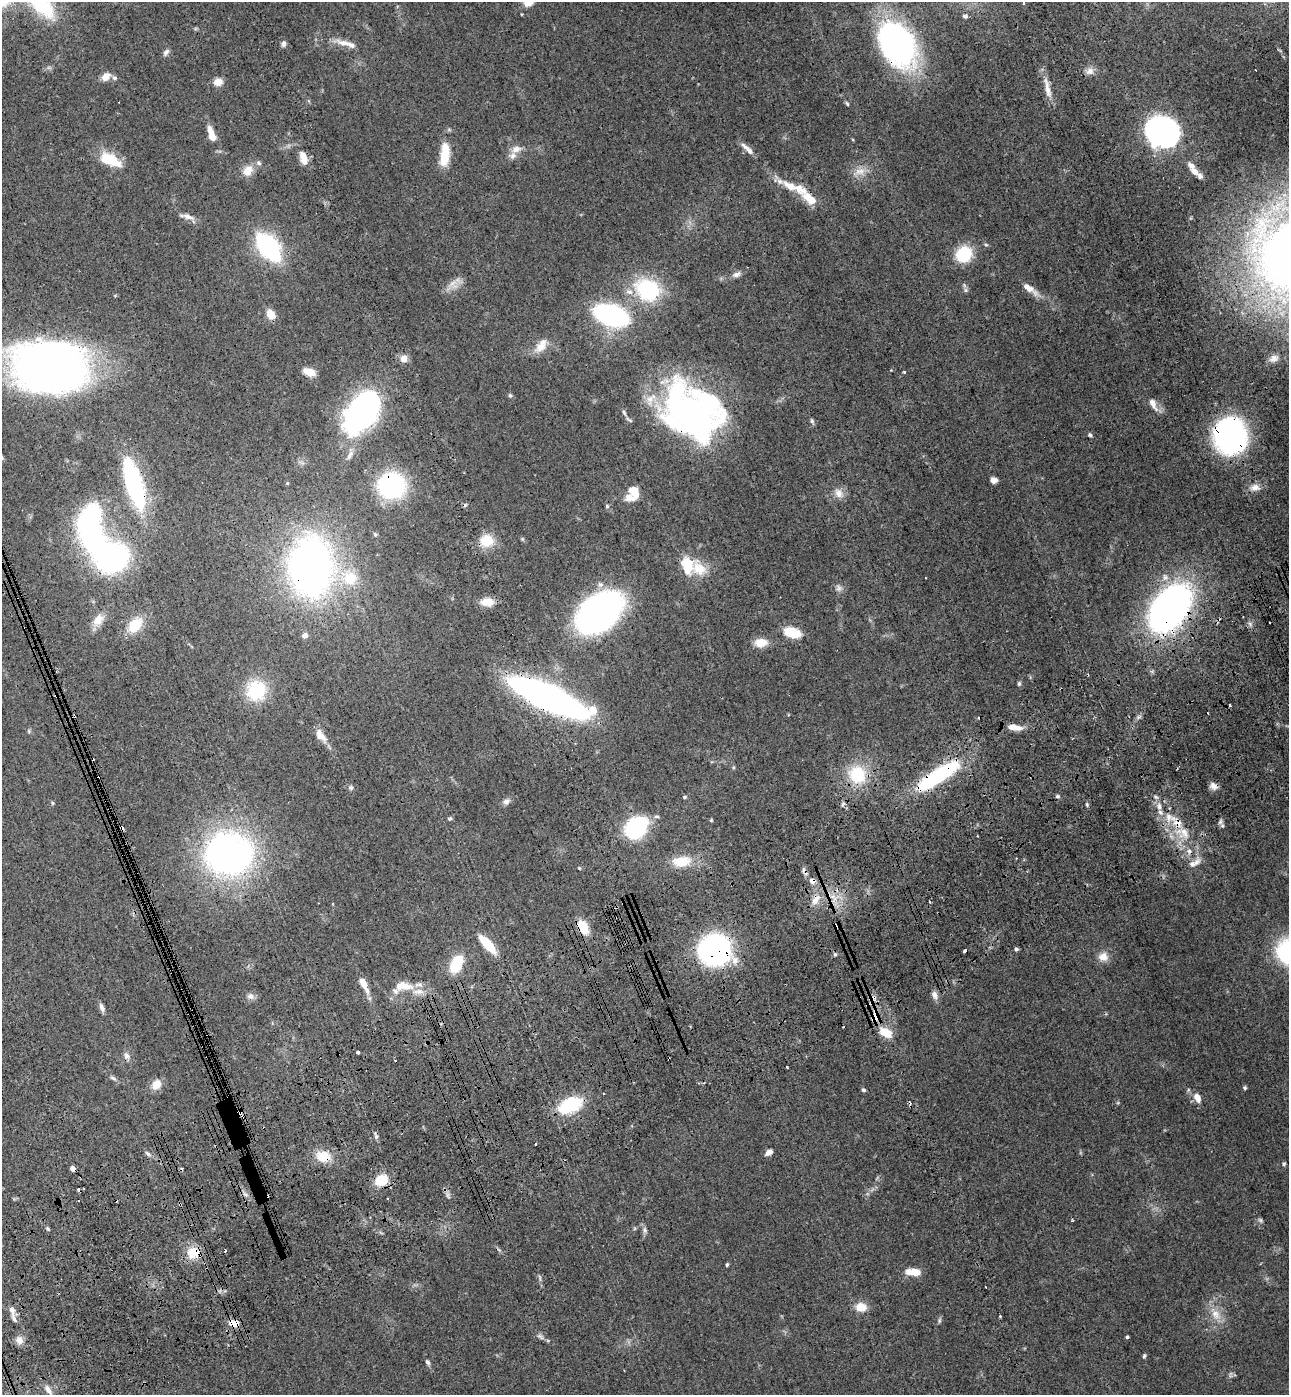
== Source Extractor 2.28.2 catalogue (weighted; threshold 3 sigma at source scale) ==
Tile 7 of 4 x 4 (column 3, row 2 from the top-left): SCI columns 2918-4204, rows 2898-4290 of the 5706 x 5794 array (HDU 1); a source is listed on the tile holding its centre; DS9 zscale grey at full resolution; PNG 1291 x 1397 px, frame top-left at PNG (2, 2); no overlay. Shown black and unused: <1% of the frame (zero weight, under 3 of 4 exposures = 6% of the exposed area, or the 3 px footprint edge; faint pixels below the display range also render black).
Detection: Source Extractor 2.28.2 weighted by HDU 2 'WHT'; one run over the whole footprint, this tile lists its part. Background 0.0787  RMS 0.0043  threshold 0.0195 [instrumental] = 3 sigma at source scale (4.5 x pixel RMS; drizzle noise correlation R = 1.50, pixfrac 1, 0.05/0.05 arcsec/px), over >= 5 px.
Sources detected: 196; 4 inside a brighter object's white glare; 21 cosmic-ray / hot-pixel residue — not listed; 18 inside a brighter listed object's ellipse — not listed separately; the other 153 listed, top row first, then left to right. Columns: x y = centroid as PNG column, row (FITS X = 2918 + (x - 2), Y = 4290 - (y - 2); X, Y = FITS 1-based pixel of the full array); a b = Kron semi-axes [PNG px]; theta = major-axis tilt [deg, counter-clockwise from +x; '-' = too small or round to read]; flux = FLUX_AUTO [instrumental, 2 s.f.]
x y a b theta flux
39 2 47 16 -46 40
965 16 7 5 -26 0.84
283 43 8 6 89 1.3
344 43 23 8 -12 4
897 44 41 26 -60 130
166 52 10 5 51 1.3
1090 71 11 10 - 2.5
106 77 11 9 41 3.2
218 82 9 8 - 3.8
1047 88 31 7 -79 4.9
847 104 6 4 -62 0.63
1163 131 26 23 -28 130
212 136 7 6 - 4.7
516 149 14 9 15 3.1
747 149 18 5 -43 3
445 154 27 10 85 11
110 160 24 12 -24 13
304 161 13 10 85 3.1
248 171 14 11 50 4.7
860 171 16 9 2 4.2
1195 171 13 7 -41 2.6
790 186 21 10 -31 6.2
810 199 23 10 -35 7.6
188 216 17 7 -20 2.7
986 245 6 3 -19 0.53
268 247 23 12 -53 65
964 254 14 13 - 21
736 274 12 6 26 1.9
452 283 14 5 32 2.9
1029 288 23 7 -36 4.6
648 290 25 21 -29 36
965 290 6 5 - 0.88
271 314 13 9 -61 3.9
611 315 20 12 -18 120
540 347 18 13 30 5.2
403 358 9 9 - 3
1274 358 14 8 17 2.5
49 366 53 37 -7 410
309 372 11 6 -24 6.9
904 372 3 3 - 0.52
510 395 6 5 - 0.72
1153 404 21 8 -62 3.3
363 410 39 21 53 150
689 411 66 35 16 92
624 412 8 4 -65 0.97
812 421 5 5 - 0.84
1090 435 5 5 - 0.69
1230 436 26 24 84 120
350 455 16 6 61 2.4
993 480 6 5 - 2.7
133 484 49 15 -73 56
392 485 23 21 -1 57
1255 487 14 9 13 3.3
634 491 11 8 -57 7.3
839 493 14 9 -63 3.2
607 506 5 5 - 0.55
90 533 35 19 -67 83
375 534 6 4 -68 0.64
487 541 15 13 9 9.5
687 565 21 14 -81 11
311 567 40 28 90 250
350 578 21 20 - 14
839 588 10 6 -87 1.5
487 602 15 9 0 5.4
1170 608 38 24 54 220
599 613 33 22 40 200
98 620 18 12 54 5.2
135 625 19 13 51 11
792 632 14 8 -16 15
305 636 5 5 - 3
761 643 14 9 -1 5.7
1019 683 5 4 - 0.78
256 690 23 22 - 21
548 697 50 13 -25 320
1230 705 3 2 - 0.63
593 710 6 6 - 7.4
1012 727 13 8 -8 3.1
320 735 18 9 -52 4.3
857 774 25 23 -53 18
938 775 43 11 33 54
1213 786 11 8 -40 2.3
351 788 7 5 -89 0.82
1057 796 5 4 - 0.62
684 797 5 4 - 0.66
506 801 10 7 41 1.6
52 803 5 4 - 0.48
843 804 7 4 46 0.8
1159 806 10 6 -80 2.5
657 816 7 5 -1 0.83
450 818 5 5 - 0.79
711 820 4 4 - 0.45
1220 822 8 4 59 1.1
1178 823 13 10 -43 5.7
635 828 13 10 42 79
977 836 2 2 - 0.44
228 854 40 36 -9 180
681 861 23 12 8 10
1192 864 10 8 33 2.6
579 868 4 3 - 0.33
812 881 8 7 - 2.3
815 900 17 9 52 4.8
623 903 3 3 - 1.7
583 927 14 8 -63 9.4
487 944 22 8 -48 12
1016 949 5 5 - 0.87
715 950 25 23 57 110
965 951 4 3 - 1.7
835 954 6 4 19 0.7
1103 957 13 12 - 3.9
456 964 19 12 64 14
363 984 22 7 -64 4.8
404 986 28 12 -3 9.2
935 995 12 7 -75 2
250 996 10 9 - 1.9
872 998 13 7 8 2.5
102 1008 11 5 -69 1.7
875 1017 16 9 86 6
886 1032 13 8 -31 9.4
358 1052 3 3 - 5.7
126 1056 9 8 - 1.8
113 1078 10 4 -26 1
156 1084 13 10 56 4.6
1245 1088 5 4 - 0.64
863 1090 5 4 - 0.82
1197 1098 11 7 -64 3.3
570 1105 19 11 22 33
376 1136 6 5 - 0.87
535 1144 3 2 - 0.41
769 1152 8 5 35 2.2
148 1154 8 4 -53 1
323 1156 17 13 -17 8.5
1284 1164 5 4 - 0.57
73 1168 4 4 - 3.7
381 1180 16 13 28 9.2
245 1194 7 4 -19 1
388 1198 3 2 - 0.42
180 1204 3 3 - 2.5
1260 1220 7 5 -45 0.78
48 1229 6 4 -60 0.65
645 1230 9 5 -74 1.2
193 1253 16 14 1 8.6
727 1265 5 4 - 0.52
914 1272 15 7 -4 6.8
861 1307 13 10 -2 5.3
12 1310 10 7 -71 2.7
1216 1314 16 10 -50 5.3
939 1320 8 4 82 0.75
233 1323 11 7 -15 5.3
1127 1337 4 3 - 0.64
19 1340 10 9 - 2.7
1144 1356 6 4 79 0.66
427 1362 7 5 -56 1
48 1389 13 6 -58 2.5
Overlapping masked pixels (flux is a lower limit): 24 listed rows (the first 20) at x y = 897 44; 810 199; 689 411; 1230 436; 133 484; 392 485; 311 567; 1170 608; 548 697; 938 775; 1213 786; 1178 823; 812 881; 815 900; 623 903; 583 927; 715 950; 872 998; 875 1017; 323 1156
Isophote crosses this tile's border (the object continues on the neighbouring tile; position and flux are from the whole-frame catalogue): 2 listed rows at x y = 39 2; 897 44
Unlisted compact peaks at least as high as the median listed source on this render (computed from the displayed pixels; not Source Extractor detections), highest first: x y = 1087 804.